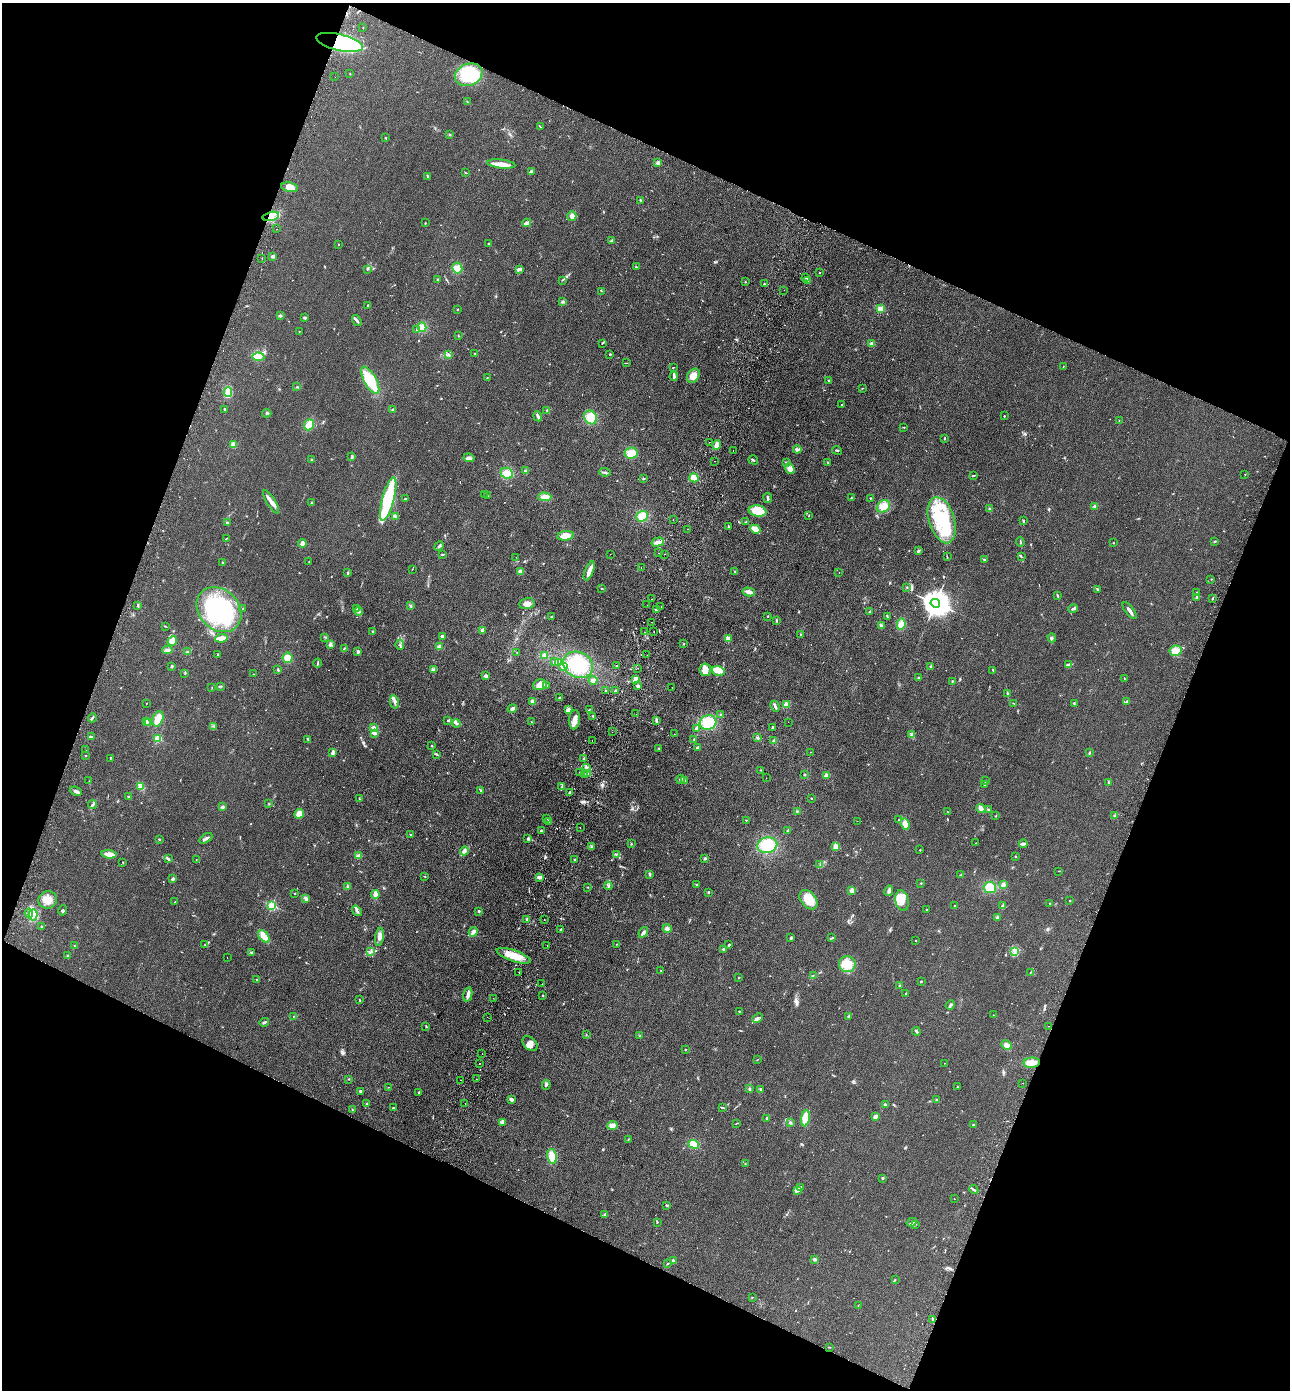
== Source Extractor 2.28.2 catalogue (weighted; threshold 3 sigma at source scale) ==
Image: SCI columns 327-5476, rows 27-5575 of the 5671 x 5601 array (HDU 1 of 3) = the unmasked area's bounding box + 8 px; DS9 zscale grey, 4 x 4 block average (1 PNG px = mean of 4 x 4 image px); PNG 1292 x 1392 px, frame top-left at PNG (2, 3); each listed source drawn as its Kron ellipse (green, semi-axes under 4 px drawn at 4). Shown black and unused: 42% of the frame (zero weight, under 2 of 3 exposures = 3% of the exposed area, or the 3 px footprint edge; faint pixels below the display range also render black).
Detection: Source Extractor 2.28.2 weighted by HDU 2 'WHT'. Background 0.12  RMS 0.011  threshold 0.0478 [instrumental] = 3 sigma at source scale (4.5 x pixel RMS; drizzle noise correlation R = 1.50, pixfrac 1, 0.05/0.05 arcsec/px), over >= 5 px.
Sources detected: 734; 1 too faint to see at this stretch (4 x 4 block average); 6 inside a brighter object's white glare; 33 cosmic-ray / hot-pixel residue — neither listed nor drawn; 12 coinciding with a brighter row at this scale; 38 inside a brighter listed object's ellipse — not listed separately; of the other 644, all 500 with FLUX_AUTO >= 2.07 (the completeness limit of this list) listed and drawn (144 fainter detections not listed), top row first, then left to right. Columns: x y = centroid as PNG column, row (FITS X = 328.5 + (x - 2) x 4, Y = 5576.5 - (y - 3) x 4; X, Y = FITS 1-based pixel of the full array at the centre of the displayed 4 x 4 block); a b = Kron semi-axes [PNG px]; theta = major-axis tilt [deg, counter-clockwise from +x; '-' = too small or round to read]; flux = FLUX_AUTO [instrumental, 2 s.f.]
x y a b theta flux
363 27 2 2 - 2.3
340 42 24 8 -13 690
350 74 2 2 - 2.1
469 75 14 10 20 290
335 77 2 2 - 7.1
467 101 2 2 - 2.5
540 127 2 2 - 2.1
449 134 2 2 - 2.1
385 138 2 2 - 5.3
658 163 2 2 - 74
501 164 14 4 -6 65
531 171 3 2 - 11
466 173 2 2 - 2.7
427 177 3 2 - 4.4
289 187 8 4 -11 37
640 200 2 2 - 6.6
271 216 8 2 14 27
572 216 5 4 - 23
425 223 2 2 - 2.4
527 223 4 2 - 59
277 229 2 2 - 2.4
611 241 3 2 - 13
339 244 2 2 - 3.7
488 244 3 2 - 5
273 256 4 2 - 13
262 259 2 2 - 5.3
636 267 2 2 - 2.8
457 268 5 5 - 42
367 269 3 2 - 4.2
519 269 4 2 - 20
820 273 2 2 - 3.2
806 278 2 2 - 3.9
438 280 3 2 - 12
562 280 3 2 - 2.7
808 280 3 2 - 15
745 282 2 2 - 4.1
764 284 2 2 - 6.9
784 290 2 2 - 3.6
602 291 2 2 - 2.8
563 302 3 2 - 8.3
368 306 3 2 - 8.1
880 309 4 3 - 28
457 310 2 2 - 4.2
280 316 3 2 - 8.9
305 318 3 2 - 9.5
357 320 6 2 -55 13
422 327 5 4 - 38
416 329 2 2 - 5
299 331 2 2 - 2.1
458 336 2 2 - 2.2
602 343 4 2 - 4.4
872 344 3 3 - 17
475 353 3 2 - 3.5
610 354 2 2 - 5.4
449 355 2 2 - 3.6
258 357 6 4 -4 64
627 363 3 2 - 2.5
1063 366 2 2 - 2.3
673 367 2 2 - 3.3
674 376 4 3 - 12
693 376 7 5 55 56
487 377 2 2 - 3.6
370 380 15 6 -61 290
829 381 2 2 - 4.5
297 387 2 2 - 3.5
862 388 2 2 - 2.2
228 392 4 4 - 44
842 404 2 2 - 2.7
225 409 2 2 - 7.1
393 410 2 2 - 4
547 410 2 2 - 2.6
267 413 4 2 - 7
538 416 5 2 - 19
1004 416 2 2 - 12
591 417 7 6 - 92
1119 421 2 2 - 2.4
309 425 6 5 - 63
904 427 2 2 - 2.4
945 438 3 2 - 5.1
710 442 2 2 - 6.3
233 444 4 4 - 19
717 445 5 3 - 29
797 449 4 3 - 17
837 450 5 2 - 7
733 451 2 2 - 2.1
631 453 6 5 - 72
352 457 3 2 - 7.1
469 458 5 4 - 17
311 460 2 2 - 5.6
753 460 5 2 - 8.2
715 461 2 2 - 4.3
828 462 2 2 - 3.8
786 463 3 2 - 6.4
790 469 5 4 - 35
526 471 3 2 - 8.1
605 472 6 2 -8 12
507 473 6 5 - 52
1245 474 2 2 - 2.3
973 476 3 2 - 5
644 478 2 2 - 2.9
694 478 4 4 - 49
484 494 2 2 - 4.4
488 496 2 2 - 21
545 497 6 4 0 37
768 498 5 2 - 17
851 498 2 2 - 3.5
870 498 2 2 - 12
388 499 22 6 75 430
405 499 3 2 - 7
271 502 13 3 -58 41
311 502 3 2 - 6
883 506 7 5 35 49
1095 506 2 2 - 51
990 509 3 2 - 6.6
757 511 9 5 -10 120
395 516 4 2 - 6.4
642 516 6 5 - 77
809 516 3 2 - 2.8
673 520 2 2 - 2.1
942 520 24 12 -73 340
1023 521 3 2 - 6.1
746 522 2 2 - 2.5
227 523 2 2 - 6.2
728 526 3 2 - 6.1
688 529 2 2 - 3.5
755 529 5 4 - 48
565 536 8 4 7 76
226 538 2 2 - 2.8
658 542 6 3 16 35
1020 542 4 2 - 6
1215 542 2 2 - 4.3
1113 543 2 2 - 3
302 544 4 3 - 22
439 546 5 2 - 16
918 551 4 2 - 11
658 553 2 2 - 2.2
442 554 3 2 - 3.9
610 554 2 2 - 7.9
664 554 2 2 - 2.5
1021 556 2 2 - 4.2
516 557 2 2 - 2.8
947 557 4 2 - 3.9
984 559 2 2 - 25
222 562 2 2 - 2.8
309 562 2 2 - 3
641 568 2 2 - 3.5
412 569 2 2 - 2.4
520 571 3 3 - 14
589 571 10 3 68 54
735 571 2 2 - 3.4
347 572 2 2 - 4.3
839 572 2 2 - 3.5
1211 579 2 2 - 2.2
907 587 2 2 - 2.8
602 588 2 2 - 4.4
1097 589 2 2 - 6.5
749 592 6 2 -13 37
1197 593 2 2 - 7
1057 595 4 2 - 5.2
1196 598 3 2 - 6.2
651 599 2 2 - 4.1
1212 599 2 2 - 5.3
935 603 5 4 - 8800
527 604 7 5 12 35
138 605 4 2 - 6
647 605 2 2 - 2.1
410 606 3 2 - 6.2
661 606 2 2 - 2.5
357 608 2 2 - 3.3
243 609 2 2 - 2.6
1073 609 5 2 - 8.1
219 610 25 20 -45 630
656 610 3 2 - 9.7
359 611 4 2 - 9
1130 611 10 2 -53 20
870 612 2 2 - 8
768 616 2 2 - 3.8
551 617 3 2 - 5.9
887 617 2 2 - 2.6
776 621 4 2 - 4.5
652 622 2 2 - 2.6
901 624 6 4 80 46
881 625 3 3 - 10
166 626 2 2 - 2.1
482 630 4 2 - 17
372 631 2 2 - 2.9
644 632 2 2 - 4
654 632 2 2 - 4.3
801 635 3 2 - 3
442 636 2 2 - 12
325 637 2 2 - 2.8
221 638 6 3 7 43
1052 638 4 2 - 9
728 639 3 3 - 24
172 641 5 3 - 86
330 644 4 3 - 17
683 644 2 2 - 3.1
400 645 5 2 - 9.1
439 647 2 2 - 110
344 648 3 2 - 4
167 650 5 3 - 16
1176 651 6 5 - 34
188 652 3 3 - 11
358 652 3 2 - 14
517 653 2 2 - 2.1
218 655 2 2 - 2.1
647 655 2 2 - 5
544 656 3 3 - 29
288 658 5 5 - 52
554 662 3 3 - 14
318 663 4 2 - 7
558 663 4 3 - 18
578 665 15 12 -26 250
1069 665 4 2 - 23
172 666 2 2 - 10
563 666 4 3 - 23
617 666 2 2 - 3.7
931 666 2 2 - 8.1
638 668 2 2 - 2.7
278 670 2 2 - 9.6
433 670 3 3 - 20
705 670 6 6 - 31
993 670 2 2 - 3.2
718 671 6 4 -17 31
185 674 2 2 - 3.5
253 674 2 2 - 2.2
486 676 3 3 - 14
919 677 3 2 - 6.4
1124 678 2 2 - 2.9
593 680 4 4 - 17
635 680 4 3 - 27
952 681 2 2 - 3.8
540 685 7 5 12 74
547 685 2 2 - 11
221 686 2 2 - 4.5
638 686 3 2 - 12
212 687 2 2 - 2.8
672 688 2 2 - 2.8
605 691 2 2 - 3.2
615 691 2 2 - 6.3
1007 693 3 2 - 6.5
559 698 2 2 - 4
533 701 4 3 - 23
394 702 7 3 -78 17
1127 702 3 2 - 10
146 703 3 2 - 2.5
1014 703 3 2 - 3.6
1074 703 2 2 - 4.1
786 705 2 2 - 48
775 706 6 2 -66 14
512 709 4 3 - 16
590 709 2 2 - 2.3
568 710 4 4 - 27
636 714 2 2 - 5.3
721 715 3 2 - 11
593 716 2 2 - 5.9
92 718 4 2 - 6.7
158 719 8 5 67 65
448 720 4 2 - 5.1
574 720 9 5 85 36
146 721 2 2 - 5.3
656 721 4 2 - 17
531 722 2 2 - 2.5
788 722 2 2 - 3.7
149 723 2 2 - 2.7
456 723 4 2 - 9.5
708 723 8 7 - 160
214 726 3 2 - 4.3
373 727 4 3 - 14
773 727 2 2 - 9.2
696 728 3 2 - 11
612 732 2 2 - 2.2
375 733 3 2 - 20
674 734 2 2 - 2.4
912 734 4 2 - 7.4
91 737 4 2 - 16
757 737 2 2 - 2.5
158 739 2 2 - 300
308 739 3 2 - 8.9
694 739 2 2 - 6.7
774 740 3 3 - 8
592 741 2 2 - 4.2
432 746 2 2 - 3.8
698 747 2 2 - 5.9
659 748 2 2 - 4.1
86 750 2 2 - 2.1
333 752 4 3 - 21
810 752 2 2 - 2.4
1089 753 2 2 - 4.4
436 754 3 2 - 5.2
86 756 2 2 - 6
584 758 2 2 - 4.8
110 759 3 2 - 2.8
586 767 3 2 - 7.7
761 770 2 2 - 3.1
580 772 2 2 - 3.4
587 773 2 2 - 6.1
585 774 2 2 - 4.1
804 775 2 2 - 6.3
826 776 3 3 - 13
766 778 2 2 - 5.2
680 779 4 3 - 11
89 781 2 2 - 2.6
684 781 3 2 - 5.1
985 781 2 2 - 4.1
1109 782 3 2 - 7.4
985 784 3 2 - 13
140 786 2 2 - 64
562 786 2 2 - 3.8
481 790 2 2 - 4.5
76 791 6 2 -21 19
570 792 4 3 - 14
129 797 3 2 - 9.4
811 798 2 2 - 3.9
359 799 3 2 - 4.7
269 804 2 2 - 3
92 805 5 2 - 11
222 807 3 3 - 11
981 809 5 4 - 21
988 809 2 2 - 4.4
797 811 3 2 - 4.7
948 812 2 2 - 2.4
299 814 5 4 - 63
996 816 2 2 - 2.6
1115 816 3 3 - 7.8
546 818 2 2 - 2.8
746 820 2 2 - 3.9
898 820 2 2 - 2.7
549 821 2 2 - 2.5
857 821 2 2 - 7.1
905 824 6 3 -70 43
580 827 2 2 - 2.6
788 830 3 2 - 6.8
541 831 3 2 - 8.3
411 835 2 2 - 4.8
206 838 7 2 30 16
159 839 3 2 - 3.3
528 839 2 2 - 51
976 843 2 2 - 2.1
631 844 2 2 - 5.2
1023 844 4 2 - 22
767 845 10 8 11 200
591 846 3 2 - 8.3
836 847 4 3 - 27
920 850 2 2 - 10
464 851 4 3 - 16
109 854 7 3 -6 43
617 854 2 2 - 3.4
358 856 3 3 - 18
1015 856 2 2 - 3.3
705 858 3 3 - 7.4
168 859 3 2 - 4.9
196 859 2 2 - 2.5
575 860 3 2 - 6.5
123 862 2 2 - 2.6
820 864 2 2 - 2.1
1059 871 2 2 - 2.2
650 874 3 2 - 6.9
961 874 4 2 - 4.9
425 876 3 2 - 2.9
539 877 3 3 - 16
173 879 3 2 - 13
921 883 2 2 - 3.9
696 884 4 2 - 5.3
1003 885 4 3 - 23
347 886 3 2 - 7
608 886 4 2 - 8.3
587 887 2 2 - 2.3
990 887 6 5 - 92
852 890 4 3 - 18
889 891 5 4 - 16
708 892 3 2 - 6.3
295 893 2 2 - 2.3
375 894 4 3 - 36
306 899 4 3 - 16
48 900 9 8 - 60
808 900 11 7 -49 110
902 901 10 6 -78 57
1070 901 2 2 - 2.2
175 902 2 2 - 4.3
1050 903 2 2 - 14
272 905 2 2 - 590
955 906 2 2 - 3.7
1002 906 3 2 - 5.5
926 909 2 2 - 9.3
63 910 5 2 - 7.7
357 911 6 2 -52 12
479 911 2 2 - 9.8
29 913 4 3 - 14
33 915 5 4 - 27
998 917 2 2 - 110
527 919 3 3 - 11
544 920 2 2 - 5.7
41 926 2 2 - 3.1
561 929 3 2 - 5.4
667 929 4 3 - 16
473 932 4 3 - 22
643 932 6 3 55 18
264 936 7 4 -50 51
379 937 9 4 82 28
791 938 3 2 - 9.2
832 938 4 2 - 6.2
916 941 2 2 - 2.8
617 944 2 2 - 2.6
205 945 3 2 - 2.6
729 945 3 2 - 8.9
74 946 2 2 - 2.3
547 946 2 2 - 3.7
723 949 3 2 - 8.5
1015 951 2 2 - 7.1
370 952 2 2 - 3.9
251 953 3 2 - 6.1
68 955 3 2 - 3.4
514 956 18 5 -19 120
227 958 2 2 - 2.4
847 964 8 8 - 110
661 971 2 2 - 2.9
519 972 2 2 - 6.5
1031 972 2 2 - 3.1
813 975 2 2 - 2.5
739 977 2 2 - 3.5
257 980 2 2 - 4.5
921 981 2 2 - 5.3
542 984 2 2 - 4.8
900 985 2 2 - 4.9
905 993 2 2 - 2.4
468 994 7 3 78 26
543 996 2 2 - 3.4
493 998 2 2 - 3.4
359 1000 2 2 - 5.1
950 1005 5 2 - 10
739 1011 2 2 - 4.2
993 1015 2 2 - 2.1
293 1017 2 2 - 2.1
487 1017 2 2 - 4.6
848 1017 3 2 - 5.3
758 1018 6 3 44 13
264 1022 5 2 - 10
426 1026 3 2 - 4.7
1048 1026 2 2 - 3.4
916 1031 4 2 - 8.7
586 1035 2 2 - 3
640 1036 2 2 - 3
530 1044 9 6 -45 39
1007 1045 5 4 - 31
686 1050 2 2 - 3.2
482 1053 2 2 - 3.3
757 1060 3 2 - 2.4
479 1063 2 2 - 7.5
944 1063 2 2 - 2.2
1032 1063 8 5 4 42
349 1079 2 2 - 4.1
476 1079 2 2 - 2.3
460 1080 2 2 - 2.4
1022 1083 2 2 - 2.9
546 1085 5 3 - 11
958 1086 2 2 - 3.9
388 1087 3 2 - 2.6
749 1089 2 2 - 3.9
761 1090 2 2 - 2.2
360 1091 3 2 - 10
419 1092 2 2 - 16
511 1099 4 3 - 10
936 1100 2 2 - 6.3
465 1103 2 2 - 2.1
367 1104 3 2 - 5.4
885 1105 3 2 - 12
722 1107 4 2 - 6.9
393 1108 2 2 - 4.6
352 1110 2 2 - 3.3
876 1116 4 2 - 23
767 1118 2 2 - 18
805 1118 8 3 82 90
502 1122 2 2 - 110
790 1122 3 2 - 7.7
736 1123 2 2 - 3.2
612 1125 5 4 - 31
973 1125 2 2 - 9.4
628 1139 2 2 - 3.7
694 1144 5 4 - 76
552 1156 8 4 -78 69
745 1164 2 2 - 2.5
882 1178 3 2 - 5.6
801 1188 2 2 - 4.5
797 1190 3 3 - 16
974 1190 5 2 - 5.6
954 1199 2 2 - 2.8
667 1205 2 2 - 2.7
605 1214 3 3 - 7.9
657 1222 2 2 - 3.6
912 1222 5 2 - 11
916 1224 2 2 - 4.1
815 1259 3 3 - 9.8
673 1261 3 2 - 10
667 1264 3 2 - 3.9
895 1279 2 2 - 3.3
752 1297 3 2 - 3.1
858 1305 2 2 - 2.6
933 1320 4 2 - 12
830 1347 2 2 - 2.4
Overlapping masked pixels (flux is a lower limit): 2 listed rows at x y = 340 42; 271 216
Diffuse or blended objects may show on this block-average render without a row.